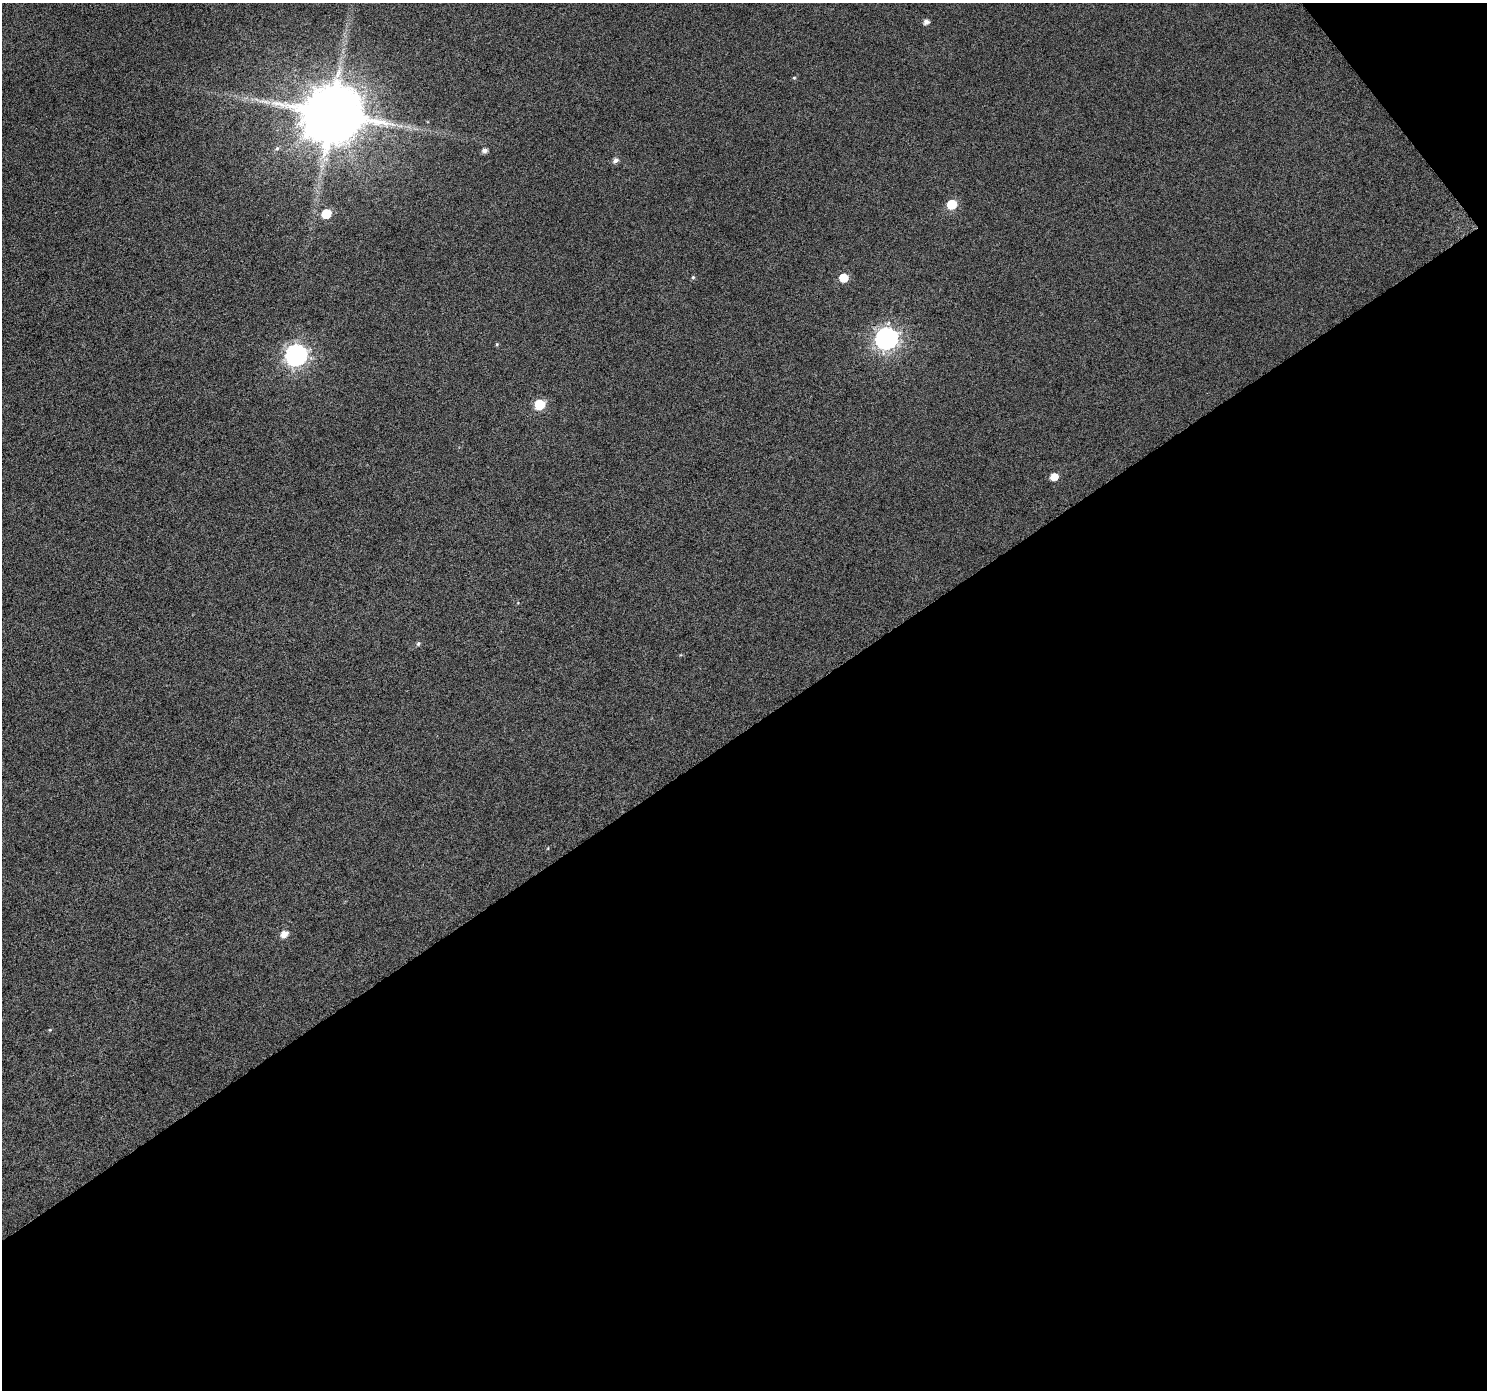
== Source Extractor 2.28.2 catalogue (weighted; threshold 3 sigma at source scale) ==
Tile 4 of 2 x 2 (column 2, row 2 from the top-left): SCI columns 1492-2976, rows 96-1483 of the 2978 x 2949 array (HDU 1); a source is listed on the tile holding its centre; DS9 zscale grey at full resolution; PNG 1489 x 1392 px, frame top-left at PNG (2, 3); no overlay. Shown black and unused: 49% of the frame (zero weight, under 4 of 7 exposures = <1% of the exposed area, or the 3 px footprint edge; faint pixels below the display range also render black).
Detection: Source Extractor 2.28.2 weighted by HDU 2 'WHT'; one run over the whole footprint, this tile lists its part. Background 0.0246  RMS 0.0061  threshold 0.025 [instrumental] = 3 sigma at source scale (4.09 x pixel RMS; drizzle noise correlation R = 1.36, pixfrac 0.8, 0.0396/0.0396 arcsec/px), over >= 5 px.
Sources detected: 17; all 17 listed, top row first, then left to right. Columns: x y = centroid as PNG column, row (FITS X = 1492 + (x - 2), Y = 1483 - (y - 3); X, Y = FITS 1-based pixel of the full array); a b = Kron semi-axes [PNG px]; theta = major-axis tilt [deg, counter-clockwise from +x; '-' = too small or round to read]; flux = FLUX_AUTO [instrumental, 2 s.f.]
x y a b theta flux
926 22 5 5 - 2.6
794 78 5 3 - 0.55
331 113 17 16 - 4200
277 148 6 5 - 0.96
485 150 6 5 - 2.3
616 160 7 6 - 2.1
952 204 6 6 - 20
326 214 6 6 - 18
693 277 5 4 - 0.71
843 278 6 6 - 11
886 338 9 8 - 270
497 344 5 3 - 0.58
296 355 9 8 - 230
540 404 6 6 - 25
1054 477 6 5 - 6.8
418 644 6 5 - 1
284 934 7 6 - 4.8